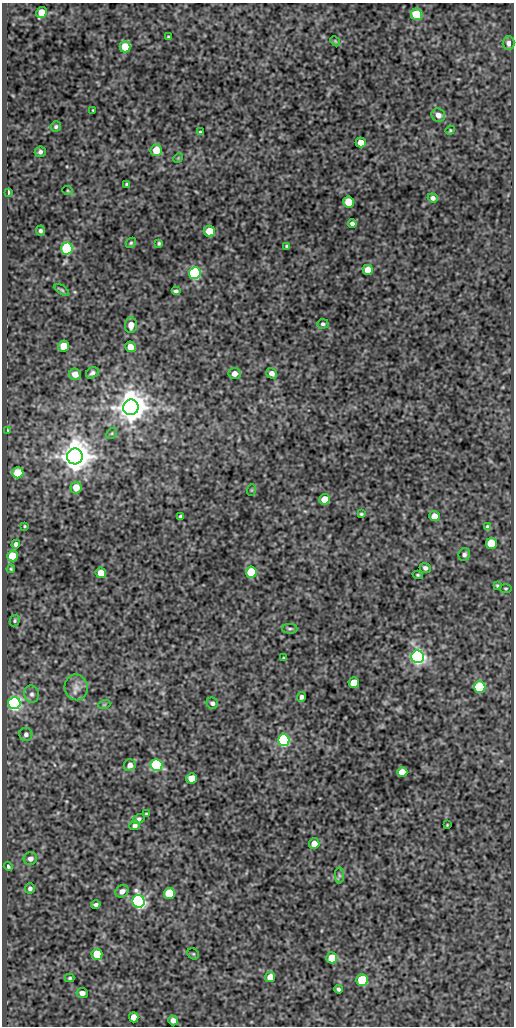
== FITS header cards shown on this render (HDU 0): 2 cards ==
NAXIS1  =                  512
NAXIS2  =                 1024

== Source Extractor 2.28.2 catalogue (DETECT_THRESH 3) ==
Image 512 x 1024 px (HDU 0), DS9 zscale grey, 1 PNG px = 1 image px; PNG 516 x 1028 px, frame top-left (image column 1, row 1024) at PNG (2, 3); each listed source drawn as its Kron ellipse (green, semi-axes under 4 px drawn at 4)
Background 171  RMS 0.64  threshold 1.93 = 3 sigma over >= 5 px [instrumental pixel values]
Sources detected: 104; all 104 listed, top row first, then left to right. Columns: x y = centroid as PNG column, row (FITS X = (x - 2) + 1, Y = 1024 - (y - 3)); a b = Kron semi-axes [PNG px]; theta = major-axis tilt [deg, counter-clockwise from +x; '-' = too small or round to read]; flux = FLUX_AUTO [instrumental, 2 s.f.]
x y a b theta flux
41 12 6 5 - 830
417 14 6 5 - 2700
168 37 3 3 - 46
335 41 6 4 -46 47
509 43 7 6 - 210
125 47 5 5 - 1400
93 110 3 2 - 29
438 115 7 6 - 250
56 127 5 5 - 95
450 130 5 4 - 49
200 132 4 4 - 50
361 142 5 5 - 480
156 150 6 5 - 760
40 152 5 5 - 120
178 158 5 4 - 38
126 184 3 2 - 50
68 191 5 3 - 41
8 192 4 2 - 95
433 198 5 4 - 140
349 202 5 5 - 1300
352 223 4 4 - 120
40 231 5 4 - 100
210 231 5 5 - 1200
131 243 5 4 - 63
159 243 4 3 - 69
287 246 4 3 - 54
67 248 6 5 - 7000
368 270 5 5 - 700
195 273 6 6 - 6800
62 290 8 4 -36 70
176 291 5 3 - 93
323 324 6 4 3 93
131 325 8 6 86 330
64 346 5 5 - 1100
130 347 5 5 - 430
92 373 7 5 34 130
272 373 6 5 - 210
75 374 6 5 - 330
234 374 6 5 - 320
131 407 8 7 - 84000
8 430 4 3 - 32
112 433 6 4 46 72
75 456 8 8 - 81000
18 473 5 5 - 1600
76 488 6 5 - 560
251 490 6 4 71 40
325 499 5 5 - 840
361 514 4 3 - 57
181 516 4 3 - 76
434 516 5 5 - 430
25 526 3 2 - 37
487 527 4 3 - 86
16 544 4 4 - 160
491 544 5 5 - 1900
464 555 6 5 - 130
12 556 5 5 - 1900
425 568 5 5 - 120
11 569 4 4 - 49
251 572 5 5 - 2900
101 573 5 5 - 540
418 575 5 4 - 59
497 586 4 3 - 58
506 588 6 3 0 49
15 620 6 5 - 70
290 629 8 5 -3 87
418 657 6 6 - 15000
284 658 3 3 - 44
354 683 5 5 - 860
76 687 13 11 -78 370
480 687 6 5 - 4500
32 694 9 7 -75 150
302 697 5 4 - 140
14 703 6 6 - 11000
212 703 6 5 - 120
104 705 6 4 19 50
26 734 6 6 - 140
284 740 6 5 - 9600
130 765 6 6 - 310
156 765 6 6 - 7600
402 772 5 5 - 610
191 778 5 5 - 780
146 814 3 2 - 39
139 819 6 4 32 110
135 825 5 5 - 150
447 825 3 2 - 35
314 844 5 5 - 420
30 859 7 6 - 220
8 866 5 4 - 81
339 875 8 4 -89 100
30 888 5 5 - 120
122 891 7 5 34 220
169 893 5 5 - 2500
139 901 6 6 - 18000
96 905 5 4 - 100
97 954 5 5 - 1400
193 954 6 5 - 57
332 958 5 5 - 1200
270 977 5 5 - 480
70 978 5 4 - 65
362 980 6 5 - 3200
338 989 4 4 - 86
82 993 5 5 - 210
134 1017 5 5 - 480
173 1020 5 4 - 220